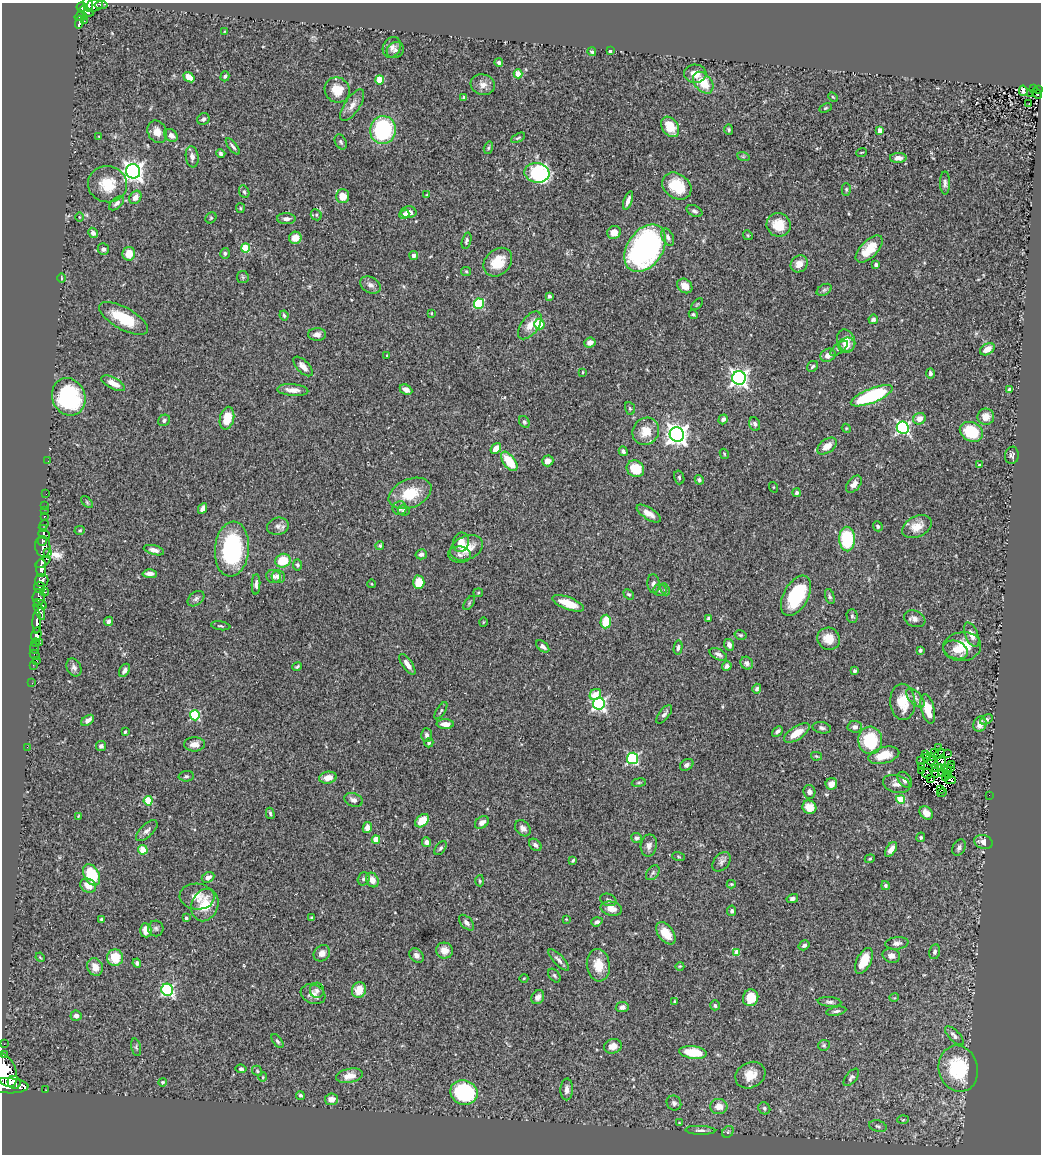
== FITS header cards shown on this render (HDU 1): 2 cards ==
NAXIS1  =                 1039
NAXIS2  =                 1152

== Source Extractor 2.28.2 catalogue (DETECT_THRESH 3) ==
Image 1039 x 1152 px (HDU 1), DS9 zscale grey, 1 PNG px = 1 image px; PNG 1043 x 1156 px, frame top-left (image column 1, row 1152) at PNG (2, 3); each listed source drawn as its Kron ellipse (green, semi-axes under 4 px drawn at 4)
Background 0.46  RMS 0.033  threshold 0.0988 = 3 sigma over >= 5 px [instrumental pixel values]
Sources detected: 416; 4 with non-positive FLUX_AUTO (blend fragments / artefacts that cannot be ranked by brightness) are neither listed nor drawn; the other 412 listed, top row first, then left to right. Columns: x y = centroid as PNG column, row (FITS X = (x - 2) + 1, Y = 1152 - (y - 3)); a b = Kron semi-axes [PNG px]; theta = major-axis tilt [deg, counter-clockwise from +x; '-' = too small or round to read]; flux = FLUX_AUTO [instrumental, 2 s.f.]
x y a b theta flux
88 5 7 5 -72 400
94 5 8 6 12 190
101 5 6 4 7 54
81 7 5 4 - 210
86 12 7 4 -28 230
81 16 6 4 17 150
84 21 3 2 - 2.3
79 22 6 3 75 160
225 31 4 2 - 1.7
392 47 11 8 62 11
395 50 9 7 33 8.5
610 51 3 3 - 4.5
592 52 4 4 - 3.3
499 62 4 4 - 4.9
518 74 4 4 - 52
695 74 11 9 0 22
225 76 5 4 - 3.5
189 77 6 4 -38 20
380 80 4 4 - 74
703 83 12 8 -50 53
483 85 12 10 -16 16
1034 88 3 3 - 11
1039 89 3 3 - 70
337 90 13 12 - 39
1023 91 5 3 - 3.6
1031 93 3 2 - 3.5
1037 93 6 3 -49 24
833 97 5 3 - 2.1
464 98 4 3 - 3.5
1029 103 3 2 - 2.9
352 105 18 7 57 18
826 108 6 4 27 2.8
203 119 6 5 - 5
670 127 11 8 -57 45
383 130 14 13 - 260
729 130 5 4 - 3.1
879 130 4 4 - 19
157 132 11 9 -65 18
171 135 7 5 -37 12
99 136 4 2 - 1.5
518 138 7 3 27 2.9
341 142 8 5 -62 4.9
233 146 10 3 -52 5.2
488 148 6 4 73 3.1
862 152 5 2 - 1.8
221 154 5 4 - 4.4
743 156 6 4 -19 3.6
192 157 10 6 -83 9.6
898 158 8 5 2 12
133 171 7 7 - 1200
537 173 12 10 -9 270
945 183 11 5 -90 7.2
108 184 20 18 -12 56
677 186 16 12 -37 67
846 189 6 4 -90 3.4
244 192 6 5 - 3.8
427 194 4 2 - 1.6
342 196 7 6 - 26
135 197 7 5 55 15
628 200 9 3 70 9.3
117 203 9 5 42 7.2
240 208 5 4 - 2.6
694 211 8 5 -26 5.6
409 212 8 6 -2 18
404 214 5 4 - 9.1
316 215 6 5 - 3
79 217 5 3 - 1.8
211 218 6 5 - 3.1
286 219 9 5 -1 9.5
779 225 12 11 - 46
614 232 7 6 - 20
93 233 5 4 - 11
748 235 5 4 - 2.8
668 237 9 5 -63 7.1
295 238 6 6 - 21
466 241 8 4 76 5.2
246 248 4 4 - 84
645 248 26 17 56 580
103 249 6 5 - 5.8
869 249 17 8 45 46
225 253 5 5 - 3.6
129 254 7 6 - 29
414 255 4 4 - 9.2
498 262 16 12 45 53
799 264 9 8 - 19
876 265 4 3 - 6.1
466 271 5 4 - 2.8
243 277 6 5 - 3.9
61 278 4 3 - 1.8
370 285 11 7 -30 10
685 286 8 6 -40 21
824 290 8 5 30 4.4
549 296 4 3 - 5.2
479 304 5 5 - 140
697 304 7 2 45 1.9
431 313 4 2 - 1.5
693 314 5 4 - 3.5
284 315 5 3 - 3
123 318 27 11 -29 73
873 319 5 4 - 5.5
539 324 5 5 - 74
530 325 16 8 55 25
317 334 9 6 1 9.5
846 340 11 8 -64 25
590 343 6 5 - 11
847 345 8 7 - 17
839 348 10 5 38 6.3
987 349 8 5 29 22
387 355 4 3 - 1.5
828 355 8 6 25 15
303 366 12 6 -45 14
812 366 6 5 - 5
583 372 4 2 - 1.7
930 373 5 4 - 5.6
739 378 7 7 - 900
113 383 13 5 -28 20
1009 389 4 3 - 4.4
293 390 15 6 -4 18
406 390 7 4 -27 9.9
872 396 22 7 22 220
69 397 19 16 -66 210
630 408 6 5 - 3.2
986 417 8 8 - 21
227 418 11 7 78 41
723 419 5 4 - 6.7
919 419 6 5 - 19
164 420 6 5 - 5.7
524 422 6 5 - 3.8
755 424 7 5 -67 6.2
846 428 5 3 - 2.1
903 428 6 6 - 430
646 431 14 13 - 35
971 432 12 9 -24 95
677 434 7 7 - 1500
827 446 11 6 36 23
496 449 6 4 52 21
623 451 5 4 - 4.7
724 454 5 4 - 2.3
1012 455 8 7 - 6.4
48 461 2 2 - 1.1
509 461 11 5 -53 61
548 461 6 5 - 13
979 465 3 3 - 2.1
635 469 9 8 - 57
679 477 7 5 -76 3.7
699 480 5 4 - 4.9
854 484 10 6 50 12
773 487 5 3 - 1.6
410 493 22 14 23 66
797 493 4 4 - 6.8
46 494 2 2 - 1.9
87 502 7 4 -46 3.4
45 506 2 2 - 6.4
399 508 7 7 - 11
203 509 6 4 63 10
404 510 6 5 - 3.6
44 511 2 2 - 5
649 514 14 5 -32 17
44 516 3 3 - 28
44 525 6 3 54 68
278 526 11 8 14 11
878 526 5 4 - 4.2
917 527 15 10 25 28
43 528 3 3 - 25
80 530 5 4 - 2.6
44 534 6 4 -20 200
847 539 12 8 -89 140
42 541 5 2 - 180
461 542 10 8 79 22
43 546 10 7 -81 310
380 546 4 4 - 3.5
467 548 17 11 23 41
232 549 27 17 85 240
154 550 10 4 -15 9.7
48 552 3 2 - 28
421 554 5 5 - 8.8
459 555 11 8 -1 9.3
283 561 8 6 24 55
43 562 8 4 31 660
297 565 5 4 - 4.5
41 568 9 5 90 1500
150 574 7 4 -2 11
273 576 7 6 - 7.1
278 577 6 6 - 17
42 581 7 6 - 660
419 582 7 6 - 42
256 584 10 4 88 6.6
372 584 4 3 - 1.7
654 584 9 6 -84 7.7
40 587 6 5 - 310
665 589 6 4 -64 3.1
660 590 7 5 2 5.1
45 592 4 3 - 110
478 593 5 4 - 2.5
629 594 6 4 -42 3.9
796 596 22 12 61 140
830 596 8 4 -72 4.2
39 597 8 6 84 380
196 599 9 6 39 7.1
469 603 8 4 55 3.3
568 603 17 6 -21 36
40 604 7 4 -27 310
39 611 10 4 -66 360
852 616 7 5 -88 3.9
709 618 3 3 - 5.7
915 619 11 8 -23 9.9
109 621 5 4 - 6.4
37 622 12 4 88 810
483 622 5 3 - 2
606 622 7 5 87 53
221 626 10 4 -9 3.6
36 635 7 5 79 1100
740 635 6 4 -16 3.2
972 635 13 6 -67 15
829 639 12 10 -33 33
35 643 4 3 - 5.5
40 643 3 2 - 13
729 645 6 5 - 11
543 646 7 4 -39 7.6
962 647 19 14 6 49
35 648 6 3 89 32
678 648 7 4 81 4.5
920 650 4 4 - 3.5
956 650 13 9 -21 21
718 654 9 5 -27 7.1
35 655 5 2 - 16
37 661 3 2 - 26
747 663 7 6 - 8.1
407 664 12 5 -55 13
33 665 2 2 - 6.5
297 666 5 3 - 3.1
727 666 5 4 - 8.5
74 667 9 7 -64 8.1
124 670 7 4 57 7.9
855 671 3 3 - 4.3
32 683 2 2 - 6.7
757 689 5 4 - 5.5
595 694 6 5 - 30
915 698 12 6 -46 9.6
903 702 18 12 -86 49
599 704 6 6 - 430
928 709 15 6 -75 43
441 711 10 4 58 4.1
664 714 11 5 52 8.3
195 715 5 5 - 160
986 719 7 4 29 4.5
88 720 7 4 33 12
445 724 8 5 -1 16
980 724 8 6 68 17
855 727 7 6 - 8.3
822 728 9 5 -11 6.1
777 731 6 4 44 5.9
125 732 3 3 - 2.8
797 733 14 6 33 33
426 735 6 5 - 6.2
870 740 14 12 -88 110
429 743 5 4 - 5
194 744 10 7 1 14
101 746 5 5 - 6.1
27 747 2 2 - 16
938 748 3 2 - 4.3
934 753 2 2 - 1.7
939 753 6 2 50 4.4
947 754 3 2 - 1.5
884 755 16 8 15 42
925 755 3 2 - 2.6
816 756 5 4 - 2.5
930 756 3 2 - 1.7
633 758 6 5 - 280
927 758 2 2 - 1.2
920 760 4 2 - 2.1
941 760 5 2 - 3.9
931 761 4 3 - 3.4
951 764 2 2 - 1.9
687 765 7 5 34 6.7
921 766 3 2 - 2
936 768 4 2 - 0.62
945 768 3 2 - 1.3
950 768 3 2 - 1.9
921 770 3 2 - 1.3
947 771 4 2 - 4.3
942 772 2 2 - 1.9
927 773 5 4 - 2.8
935 773 5 3 - 0.38
948 775 4 2 - 1.9
186 776 7 5 3 4.7
328 778 9 6 8 19
945 778 3 2 - 2.6
931 779 3 2 - 3.6
905 780 9 6 -53 9.9
951 780 5 2 - 2.5
639 783 7 3 9 2.7
831 784 6 5 - 16
896 784 14 8 -15 14
941 790 2 2 - 2.2
809 792 7 6 - 6.9
942 793 5 3 - 3.3
989 795 2 2 - 14
900 799 4 4 - 80
353 800 9 6 -19 9.6
148 801 4 4 - 90
809 807 7 6 - 32
270 813 6 4 -75 3.4
926 813 7 5 -43 18
78 816 4 3 - 2.1
422 821 8 5 41 37
482 823 7 5 37 10
367 828 5 4 - 15
523 828 9 6 -48 9.7
147 831 13 6 44 9
921 837 5 4 - 3.2
636 838 5 5 - 6.2
376 839 4 4 - 45
427 842 5 4 - 10
983 842 9 7 -15 14
535 845 7 5 -43 6.8
649 846 11 8 80 11
440 848 8 5 52 4.4
959 848 9 6 63 7.1
891 849 8 4 56 17
143 850 5 4 - 68
678 857 6 3 -19 2.3
870 859 5 4 - 2.5
573 860 4 3 - 3.2
722 862 11 7 51 8.1
653 873 8 5 51 5.5
91 875 11 7 -61 93
208 877 6 5 - 9.2
364 879 7 5 71 6.4
372 880 8 6 -62 18
480 881 6 4 -87 3.1
731 884 4 4 - 2.9
88 886 8 6 -30 20
885 886 4 4 - 5.3
197 897 17 13 -4 25
792 899 6 4 14 5.9
608 900 8 6 -21 5.3
205 905 17 13 68 50
611 909 11 7 -10 18
732 911 5 4 - 5.4
312 917 3 3 - 2.9
186 918 4 3 - 5.9
101 919 3 2 - 2.1
566 919 3 3 - 1.4
597 922 6 4 18 6
466 923 9 5 -46 8.1
156 928 8 7 - 5.8
146 930 7 5 -87 22
666 933 13 7 -52 32
897 943 11 6 8 8.8
804 945 6 4 32 6.1
445 951 8 8 - 17
736 952 4 4 - 32
935 952 7 5 77 5.6
322 953 9 7 44 16
416 955 8 6 -47 9.5
891 956 9 7 -14 12
40 957 5 3 - 2.1
115 958 8 8 - 50
559 960 14 5 -46 8.6
864 961 14 7 64 42
137 963 4 4 - 6.5
598 965 16 11 -83 37
680 966 4 3 - 1.8
95 967 9 7 -64 19
554 975 8 5 -51 4.3
524 978 4 3 - 1.7
167 990 6 5 - 320
317 990 7 7 - 7.6
359 990 8 7 - 32
313 994 13 9 -21 17
538 997 7 6 - 8.6
751 998 8 7 - 55
894 998 5 3 - 1.7
675 1002 4 3 - 3
830 1002 12 5 -5 6.7
715 1005 5 4 - 4.7
622 1007 6 5 - 9.7
836 1011 10 4 10 5.3
76 1016 5 5 - 7.6
954 1036 12 5 -46 8.9
277 1041 8 4 -52 4.1
4 1044 2 2 - 5.5
824 1045 6 5 - 3.4
613 1046 9 7 17 17
136 1047 9 5 -76 3.9
693 1052 14 6 -7 66
3 1055 3 3 - 62
241 1069 5 4 - 4.7
958 1069 23 19 -74 140
5 1070 18 10 -65 3500
257 1071 5 4 - 3.3
750 1075 15 12 28 34
349 1076 13 7 10 20
263 1077 4 4 - 2.3
851 1077 10 5 50 6.9
14 1082 7 6 - 810
162 1082 4 4 - 2.6
8 1086 21 7 -3 3200
567 1089 11 6 88 11
46 1090 2 2 - 8.2
464 1092 14 12 -20 190
300 1095 4 3 - 4.2
331 1099 6 6 - 15
674 1103 8 7 - 6.8
719 1106 9 7 0 22
764 1108 6 5 - 5.6
903 1120 6 4 2 2.9
679 1123 4 3 - 2.1
878 1126 9 5 -16 6.1
700 1130 15 4 -2 8.8
728 1132 6 5 - 3.8
At the frame edge (FLAGS 8, measured only in part): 6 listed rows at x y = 88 5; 94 5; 1039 89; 3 1055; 5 1070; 8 1086
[4 non-positive-flux detections neither listed nor drawn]